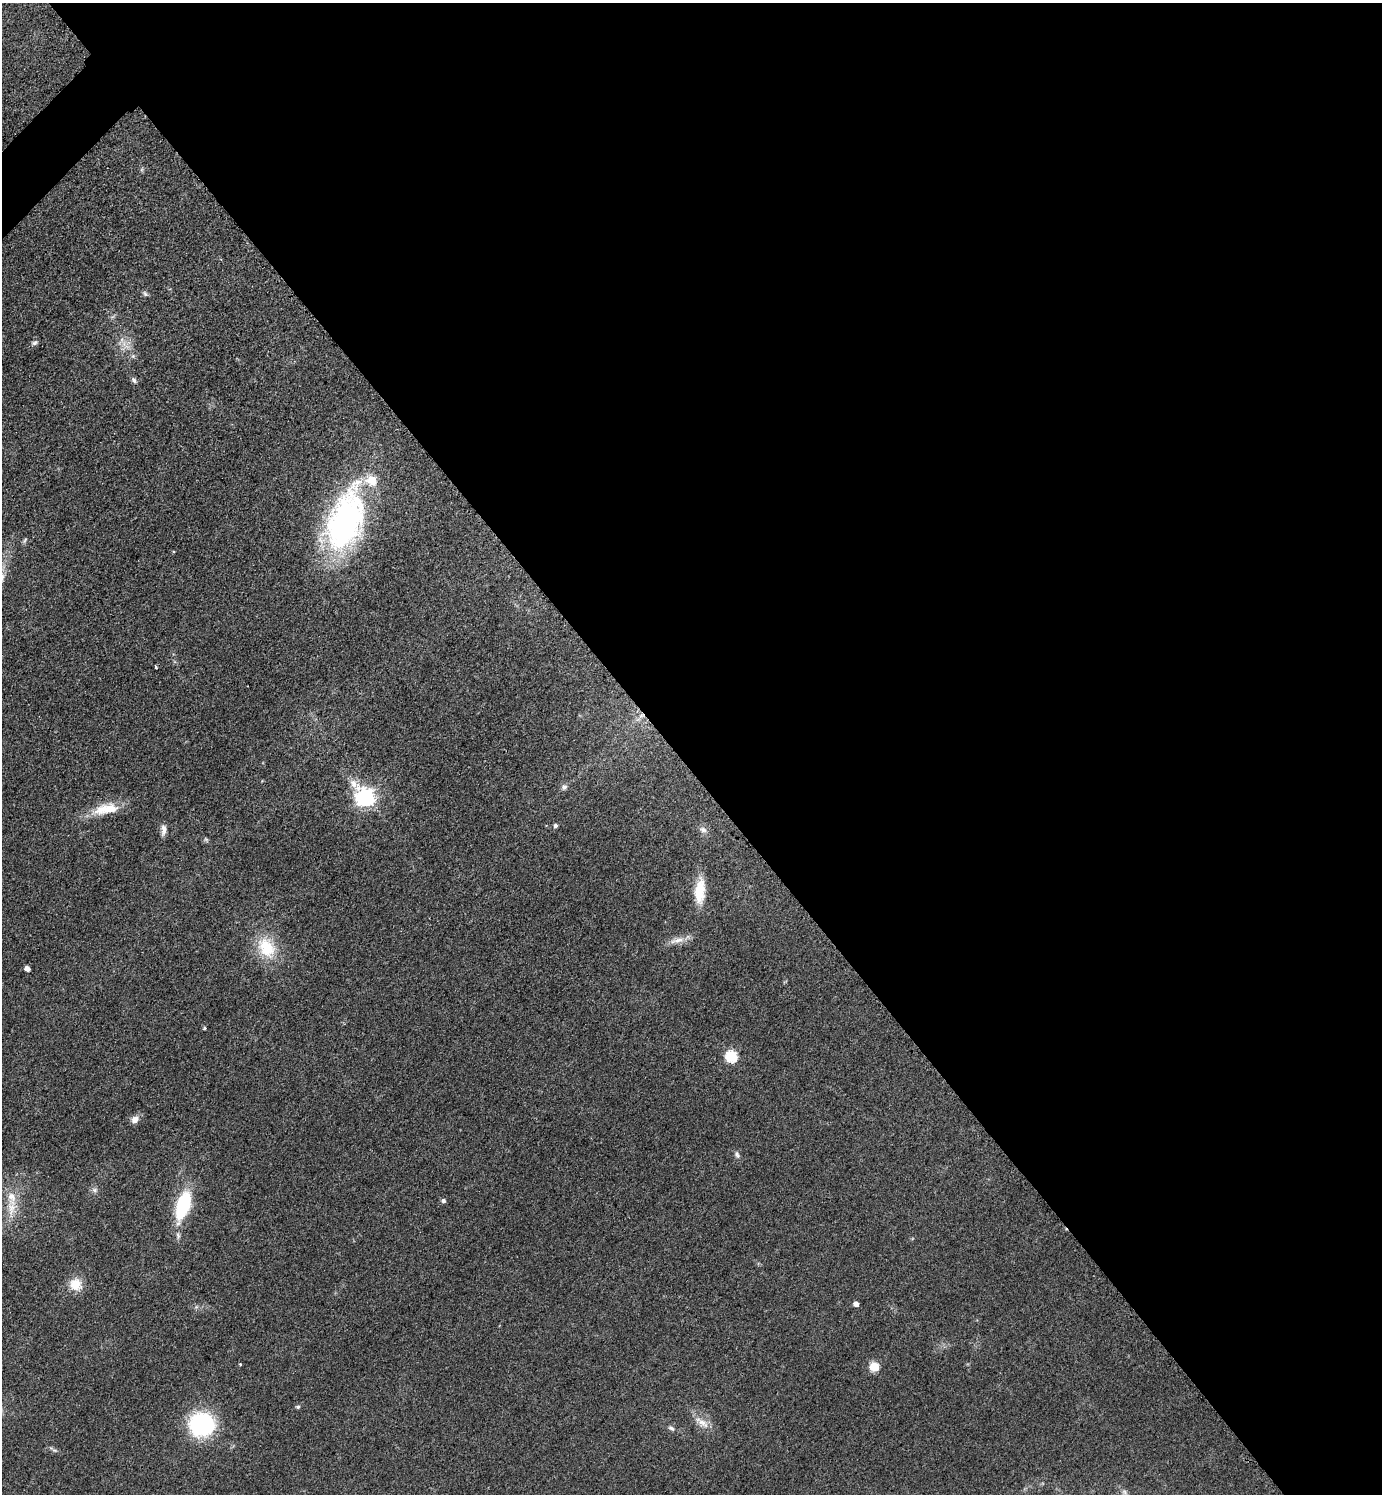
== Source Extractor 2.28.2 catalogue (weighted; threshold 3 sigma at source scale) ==
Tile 8 of 4 x 4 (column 4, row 2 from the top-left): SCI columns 4309-5688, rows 3002-4493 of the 6001 x 6002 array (HDU 1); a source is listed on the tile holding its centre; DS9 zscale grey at full resolution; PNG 1384 x 1496 px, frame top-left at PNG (2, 3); no overlay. Shown black and unused: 52% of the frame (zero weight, under 3 of 4 exposures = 2% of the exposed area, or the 3 px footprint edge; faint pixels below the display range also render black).
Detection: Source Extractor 2.28.2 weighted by HDU 2 'WHT'; one run over the whole footprint, this tile lists its part. Background 0.0578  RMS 0.0057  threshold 0.0257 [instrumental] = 3 sigma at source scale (4.5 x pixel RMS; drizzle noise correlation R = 1.50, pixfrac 1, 0.05/0.05 arcsec/px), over >= 5 px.
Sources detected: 37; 1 too faint to see at this stretch — not listed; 2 inside a brighter listed object's ellipse — not listed separately; the other 34 listed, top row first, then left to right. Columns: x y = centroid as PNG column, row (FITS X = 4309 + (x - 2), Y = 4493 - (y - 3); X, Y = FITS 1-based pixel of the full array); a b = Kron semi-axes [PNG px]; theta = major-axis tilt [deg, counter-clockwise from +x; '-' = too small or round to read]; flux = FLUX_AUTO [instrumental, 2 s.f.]
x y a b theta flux
145 294 8 5 -63 1.2
34 343 8 5 28 1.4
124 344 9 4 -90 2.5
134 380 8 6 -53 1.5
346 520 69 36 71 150
25 540 9 4 60 0.92
156 667 3 2 - 0.73
564 787 8 7 - 1.9
365 797 9 7 -48 240
106 809 37 13 11 15
555 825 5 5 - 1.5
164 830 14 6 85 3
703 830 10 6 -27 2.2
700 891 32 12 85 14
677 940 24 7 10 5.3
266 948 31 22 -57 22
27 968 5 4 - 3.5
204 1028 4 3 - 0.86
732 1056 6 6 - 57
135 1119 10 8 39 3.7
737 1154 11 6 -70 1.7
95 1190 8 6 -22 1.5
12 1198 22 11 -77 9.2
443 1201 6 6 - 1.3
183 1205 30 13 73 39
75 1284 16 15 - 9
856 1304 4 4 - 3.3
240 1364 4 3 - 0.46
875 1366 5 5 - 27
298 1407 6 4 -11 0.9
703 1423 20 9 -35 6
202 1424 18 17 - 81
671 1428 9 5 -29 1.5
54 1450 8 4 -1 1